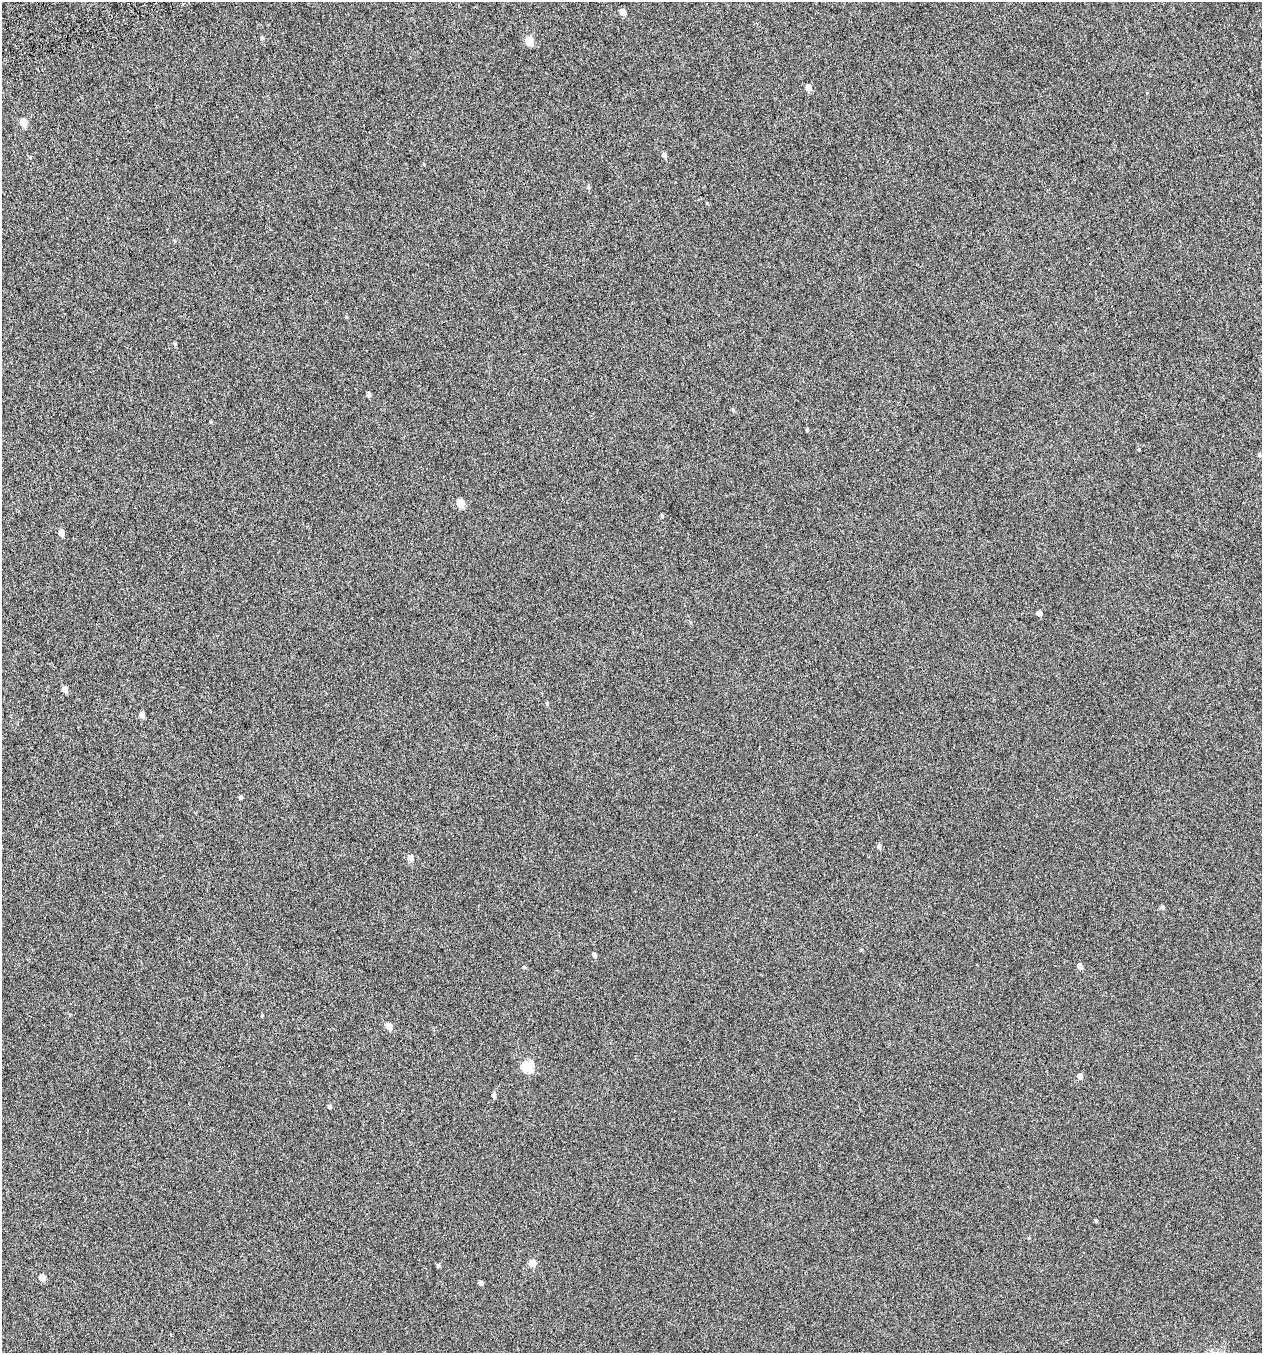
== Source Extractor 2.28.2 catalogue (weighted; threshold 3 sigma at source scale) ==
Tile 11 of 4 x 4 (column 3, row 3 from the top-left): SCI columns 2611-3870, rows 1402-2752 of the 5271 x 5511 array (HDU 1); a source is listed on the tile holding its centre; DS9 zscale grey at full resolution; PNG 1264 x 1355 px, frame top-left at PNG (2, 2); no overlay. Shown black and unused: <1% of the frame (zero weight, under 4 of 7 exposures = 3% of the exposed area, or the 3 px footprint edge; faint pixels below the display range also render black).
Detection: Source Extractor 2.28.2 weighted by HDU 2 'WHT'; one run over the whole footprint, this tile lists its part. Background -1.89e-04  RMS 0.0033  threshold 0.0137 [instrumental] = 3 sigma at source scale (4.09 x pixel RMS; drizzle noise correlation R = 1.36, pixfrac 0.8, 0.0396/0.0396 arcsec/px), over >= 5 px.
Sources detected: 38; all 38 listed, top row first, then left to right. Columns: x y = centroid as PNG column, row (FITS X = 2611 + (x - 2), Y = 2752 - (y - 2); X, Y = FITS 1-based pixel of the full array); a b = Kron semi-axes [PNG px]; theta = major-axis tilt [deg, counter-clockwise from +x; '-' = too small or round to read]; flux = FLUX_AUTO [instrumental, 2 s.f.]
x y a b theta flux
623 12 5 5 - 2.5
262 38 5 4 - 0.49
529 40 5 5 - 7.4
808 88 5 5 - 2.4
23 123 5 5 - 5.1
664 155 6 5 - 0.95
588 187 6 5 - 0.49
175 344 5 5 - 0.41
369 395 5 4 - 0.77
807 430 4 4 - 0.37
1259 455 5 4 - 0.49
460 503 5 5 - 6.4
662 516 5 4 - 0.36
61 533 5 5 - 1.9
1039 614 5 4 - 1.5
65 689 5 5 - 2
547 703 5 4 - 0.32
142 715 5 5 - 1.5
241 798 5 4 - 0.48
879 846 5 5 - 0.86
410 858 5 5 - 2.5
1162 907 5 5 - 0.54
861 950 5 3 - 0.23
595 955 5 4 - 0.8
1080 966 5 5 - 1.6
524 967 5 4 - 0.34
262 1016 4 4 - 0.28
389 1026 5 5 - 3.6
527 1067 6 6 - 20
1080 1076 5 4 - 1.9
493 1095 5 4 - 0.99
329 1107 5 5 - 0.49
1096 1221 4 4 - 0.37
532 1263 5 5 - 5.6
438 1266 4 4 - 0.55
42 1277 5 5 - 3.9
481 1283 5 4 - 0.82
171 1335 4 2 - 0.23
Unlisted compact peaks at least as high as the median listed source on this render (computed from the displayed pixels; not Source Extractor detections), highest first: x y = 1139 449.